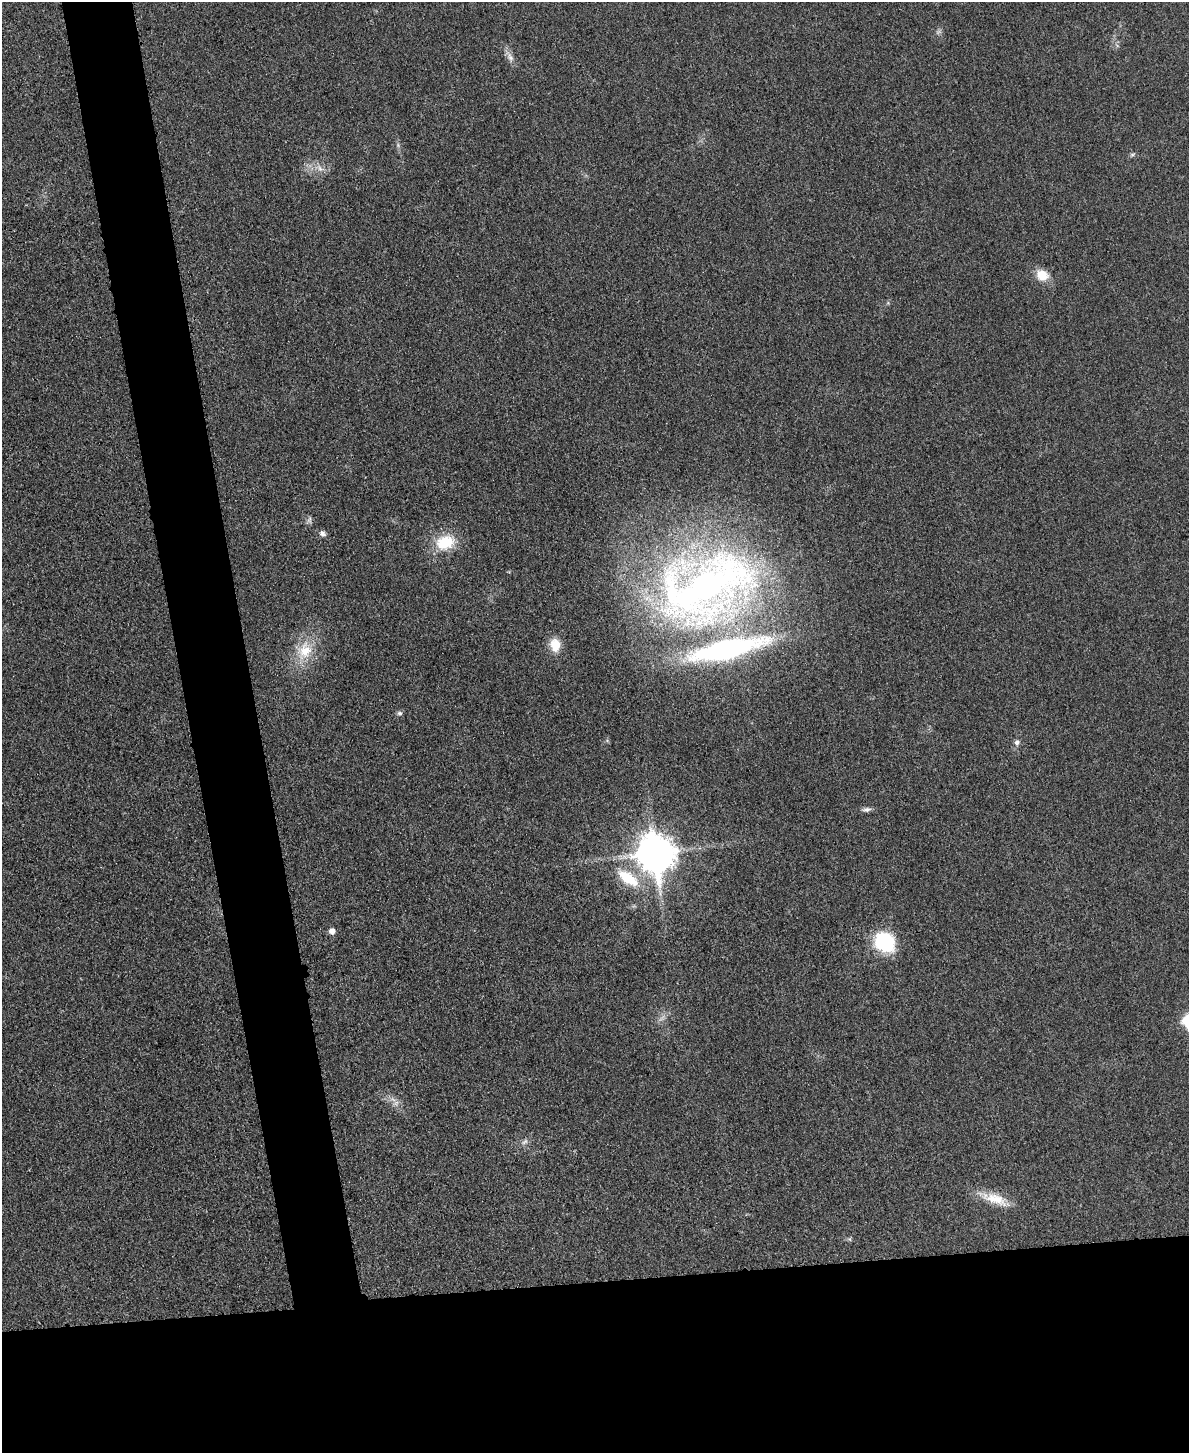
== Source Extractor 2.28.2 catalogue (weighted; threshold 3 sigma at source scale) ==
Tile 11 of 4 x 3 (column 3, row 3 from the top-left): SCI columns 2390-3576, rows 265-1715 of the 4778 x 4763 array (HDU 1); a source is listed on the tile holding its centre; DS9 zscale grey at full resolution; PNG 1191 x 1455 px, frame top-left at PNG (2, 2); no overlay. Shown black and unused: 17% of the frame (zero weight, under 3 of 4 exposures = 2% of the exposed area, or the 3 px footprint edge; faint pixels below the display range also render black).
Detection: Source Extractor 2.28.2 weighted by HDU 2 'WHT'; one run over the whole footprint, this tile lists its part. Background 0.0706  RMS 0.007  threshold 0.0317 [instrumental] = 3 sigma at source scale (4.5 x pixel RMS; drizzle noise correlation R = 1.50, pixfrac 1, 0.05/0.05 arcsec/px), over >= 5 px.
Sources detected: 24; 2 too faint to see at this stretch — not listed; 1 inside a brighter listed object's ellipse — not listed separately; the other 21 listed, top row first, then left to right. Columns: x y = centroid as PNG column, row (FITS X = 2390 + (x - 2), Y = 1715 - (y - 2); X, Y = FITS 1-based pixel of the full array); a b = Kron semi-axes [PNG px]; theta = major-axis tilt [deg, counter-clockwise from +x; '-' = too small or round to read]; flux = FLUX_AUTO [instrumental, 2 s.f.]
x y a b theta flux
510 57 15 6 -67 4.2
1132 155 7 4 1 1.2
320 168 11 6 -59 3.7
1042 275 15 13 -31 12
309 520 9 6 83 2
322 533 9 7 -38 2.6
445 542 23 17 14 25
706 588 136 76 25 430
555 645 16 12 -83 12
304 651 28 21 70 24
400 713 7 6 - 1.7
1017 743 8 7 - 2.6
866 809 13 6 4 2.7
656 853 14 11 -81 1600
628 878 27 12 -36 25
332 931 6 5 - 4.7
884 942 23 20 -39 44
1188 1021 7 6 - 55
525 1142 11 5 41 2.4
995 1199 38 13 -19 17
850 1239 7 4 -89 1
Isophote crosses this tile's border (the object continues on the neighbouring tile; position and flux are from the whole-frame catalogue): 1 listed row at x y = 1188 1021